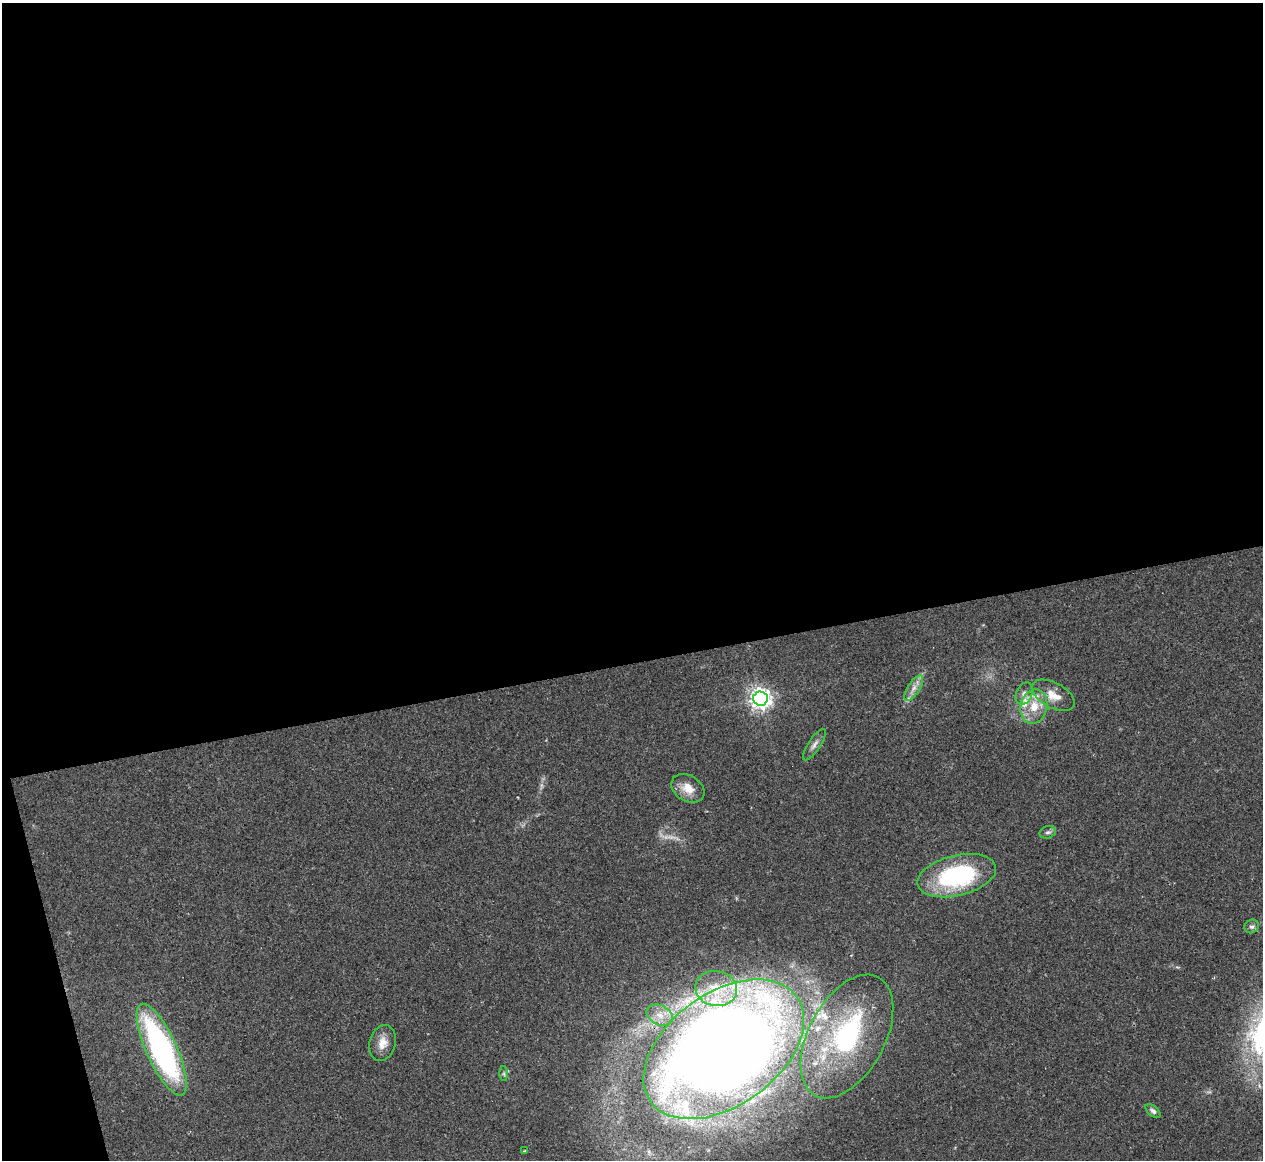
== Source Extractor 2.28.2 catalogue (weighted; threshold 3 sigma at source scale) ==
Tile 1 of 4 x 4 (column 1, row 1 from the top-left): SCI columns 30-1290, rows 3733-4890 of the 5073 x 5080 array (HDU 1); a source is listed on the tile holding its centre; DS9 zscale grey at full resolution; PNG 1265 x 1162 px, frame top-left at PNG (2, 3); each listed source drawn as its Kron ellipse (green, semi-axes under 4 px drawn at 4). Shown black and unused: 59% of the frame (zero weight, under 2 of 3 exposures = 2% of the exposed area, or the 3 px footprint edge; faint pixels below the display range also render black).
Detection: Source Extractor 2.28.2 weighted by HDU 2 'WHT'; one run over the whole footprint, this tile lists its part. Background 0.059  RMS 0.0071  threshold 0.0318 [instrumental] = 3 sigma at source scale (4.5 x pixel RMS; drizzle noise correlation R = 1.50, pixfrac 1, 0.05/0.05 arcsec/px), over >= 5 px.
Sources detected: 27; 1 too faint to see at this stretch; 1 inside a brighter object's white glare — neither listed nor drawn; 6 inside a brighter listed object's ellipse — not listed separately; the other 19 listed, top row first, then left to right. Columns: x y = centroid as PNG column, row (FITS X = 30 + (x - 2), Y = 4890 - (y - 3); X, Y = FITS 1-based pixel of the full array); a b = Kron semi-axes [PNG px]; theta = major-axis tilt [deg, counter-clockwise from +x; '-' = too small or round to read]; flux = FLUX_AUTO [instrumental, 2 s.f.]
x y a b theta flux
914 688 15 6 58 5
1024 693 11 8 65 3.8
1053 695 23 12 -28 11
761 698 7 7 - 480
1034 706 17 13 78 14
814 745 18 6 57 3.6
688 788 18 13 -32 10
1048 832 8 6 18 2
957 876 40 20 13 88
1252 926 7 6 - 2.2
716 988 21 17 -11 22
660 1015 14 9 -28 7.6
847 1036 67 38 62 130
383 1043 18 13 75 8.5
724 1049 90 56 36 1600
162 1050 50 15 -66 190
504 1074 7 4 -89 1.2
1153 1111 9 5 -42 2.1
524 1151 3 3 - 0.77
Overlapping masked pixels (flux is a lower limit): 1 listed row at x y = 724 1049